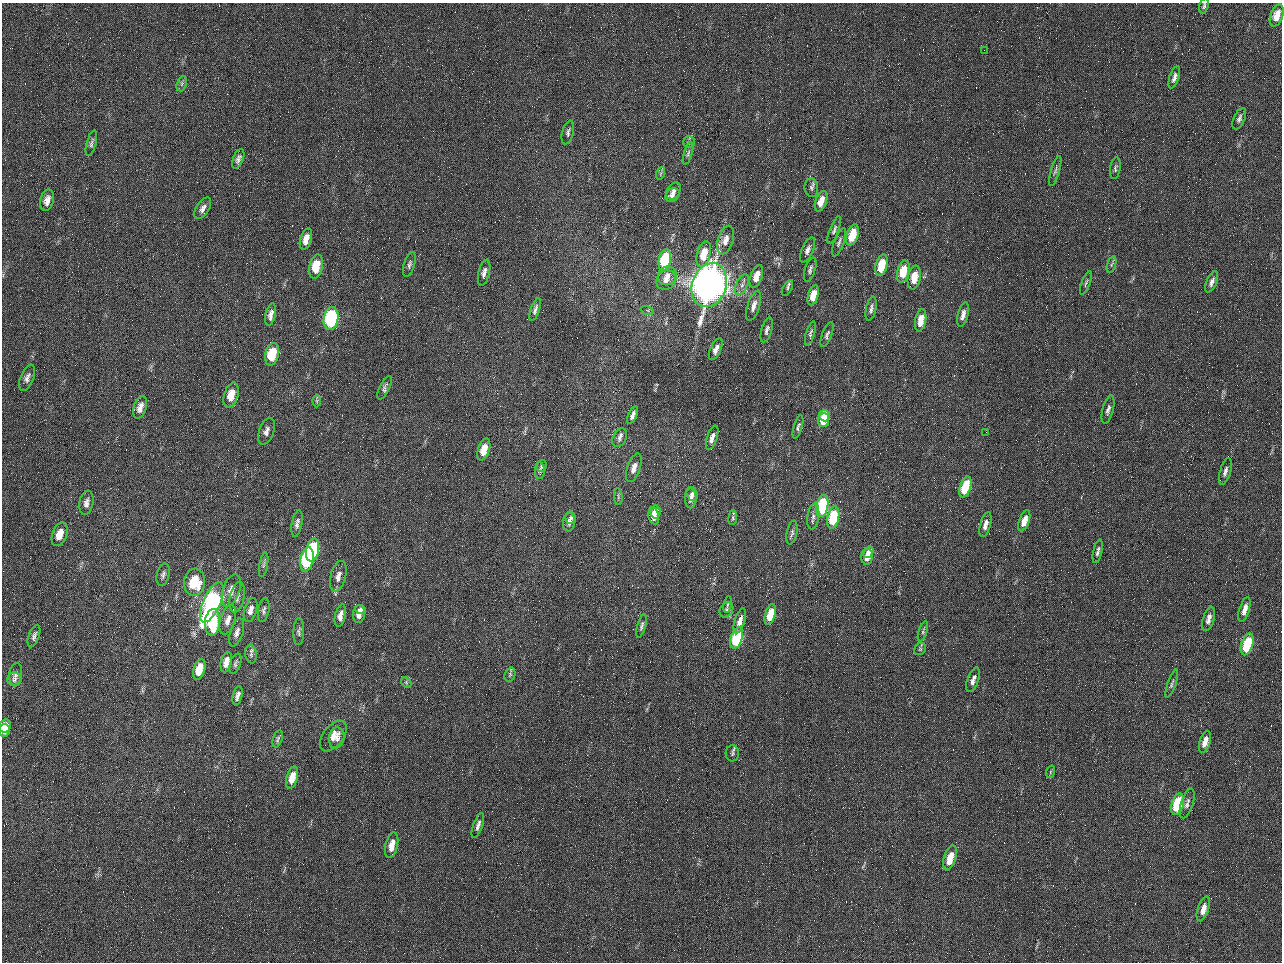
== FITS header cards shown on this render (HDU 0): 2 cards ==
NAXIS1  =                 1280 / length of data axis 1
NAXIS2  =                  960 / length of data axis 2

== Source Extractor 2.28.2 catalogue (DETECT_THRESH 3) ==
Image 1280 x 960 px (HDU 0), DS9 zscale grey, 1 PNG px = 1 image px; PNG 1284 x 964 px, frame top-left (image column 1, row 960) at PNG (2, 3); each listed source drawn as its Kron ellipse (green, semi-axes under 4 px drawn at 4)
Background 2570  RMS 190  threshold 555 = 3 sigma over >= 5 px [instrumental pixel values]
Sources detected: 154; all 154 listed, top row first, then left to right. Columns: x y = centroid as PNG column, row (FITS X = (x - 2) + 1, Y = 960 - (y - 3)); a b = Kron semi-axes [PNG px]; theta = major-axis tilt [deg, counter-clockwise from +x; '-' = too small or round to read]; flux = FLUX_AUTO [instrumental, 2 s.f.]
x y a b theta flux
1204 6 8 4 74 2.2e+04
1277 15 11 6 71 1.4e+05
984 50 2 2 - 6.2e+04
1174 77 11 4 71 5.2e+04
182 84 8 5 71 2.7e+04
1239 119 11 5 66 4.0e+04
568 132 12 5 76 3.7e+04
689 142 6 6 - 2.6e+04
91 143 13 4 75 3.5e+04
688 154 12 4 74 2.7e+04
238 159 10 5 68 4.3e+04
1115 168 11 5 82 3.0e+04
1055 171 15 4 74 3.6e+04
661 173 6 4 71 2.0e+04
811 188 9 6 -83 3.9e+04
674 191 9 6 54 4.9e+04
672 195 8 6 40 3.8e+04
47 200 11 6 75 8.7e+04
821 201 11 5 70 1.6e+05
203 208 12 6 57 6.1e+04
834 230 14 4 69 3.5e+04
852 235 11 5 73 3.4e+05
306 239 11 5 73 1.1e+05
726 240 15 7 72 1.1e+05
839 242 15 5 70 3.8e+04
808 250 13 5 66 6.2e+04
704 254 13 6 75 2.9e+05
665 260 11 6 76 9.5e+05
409 264 13 5 74 4.0e+04
881 265 11 6 75 3.1e+05
1111 265 8 3 71 2.2e+04
316 266 12 7 78 3.3e+05
810 269 12 5 73 3.9e+04
903 271 11 6 76 3.1e+05
484 273 13 5 76 6.5e+04
667 276 10 9 - 9.0e+04
756 276 12 5 69 1.5e+05
914 277 12 6 79 2.4e+05
666 280 10 9 - 9.4e+04
1212 282 11 5 66 5.4e+04
1086 283 12 3 69 2.2e+04
709 285 22 17 71 1.2e+07
742 285 11 5 66 5.4e+04
788 288 8 4 64 2.5e+04
813 295 10 5 74 2.0e+05
754 306 16 6 72 8.6e+04
535 309 12 4 71 4.2e+04
871 309 12 5 78 4.3e+04
647 310 7 4 -18 1.7e+04
963 314 12 5 76 7.4e+04
271 315 11 5 78 6.8e+04
331 319 11 7 80 1.9e+06
921 320 11 5 80 1.7e+05
767 330 13 5 74 4.1e+04
810 333 12 4 73 3.3e+04
827 334 13 5 68 3.8e+04
716 349 12 5 65 7.1e+04
272 354 11 7 76 4.7e+05
27 378 14 6 67 6.1e+04
384 388 13 5 63 3.6e+04
231 395 13 7 74 2.1e+05
317 401 6 4 -90 2.0e+04
140 407 11 6 72 8.5e+04
1108 409 14 5 75 5.1e+04
633 415 9 4 67 5.0e+04
824 415 6 5 - 2.5e+05
823 420 7 5 85 3.2e+05
798 427 12 4 74 3.1e+04
266 431 14 7 71 6.6e+04
986 432 2 2 - 6.6e+03
620 438 10 6 62 4.8e+04
712 438 12 5 72 7.8e+04
484 450 11 5 71 2.0e+05
542 466 6 5 - 1.6e+04
634 468 15 6 72 8.9e+04
540 471 8 5 87 2.7e+04
1225 471 14 5 74 5.4e+04
965 487 11 5 72 6.4e+05
692 494 7 5 -68 3.9e+04
618 497 8 3 -85 1.8e+04
691 498 10 6 89 6.1e+04
86 503 12 7 80 6.5e+04
822 506 11 6 79 1.4e+06
655 512 6 5 - 9.5e+04
654 516 8 5 -77 1.2e+05
813 516 13 6 82 5.1e+04
571 518 6 5 - 3.2e+04
733 518 7 3 83 2.0e+04
833 518 11 6 78 7.4e+05
1024 521 11 5 71 1.3e+05
569 522 9 6 85 5.2e+04
297 523 13 5 79 5.1e+04
985 525 13 5 75 7.6e+04
792 533 12 5 79 3.6e+04
60 534 12 7 70 1.6e+05
313 550 12 6 79 1.4e+06
1098 551 12 4 78 3.7e+04
868 552 6 4 57 6.2e+04
867 557 8 5 86 1.1e+05
307 559 12 6 79 1.4e+06
264 565 12 4 79 2.9e+04
163 575 11 6 77 4.0e+04
338 576 16 7 75 8.4e+04
194 582 13 10 82 4.5e+05
231 590 17 8 72 1.1e+05
237 597 15 7 78 6.4e+04
212 602 21 8 66 3.2e+06
727 605 8 3 80 1.6e+04
1244 609 13 5 73 9.8e+04
250 610 12 6 73 7.4e+04
264 610 12 5 81 3.7e+04
361 610 5 4 - 3.3e+04
726 610 8 6 55 3.2e+04
359 614 9 6 82 8.6e+04
770 614 10 5 73 3.2e+05
340 616 11 5 77 7.5e+04
1209 619 12 5 75 7.4e+04
228 620 15 7 73 9.1e+04
740 621 13 5 73 9.5e+04
213 622 13 7 87 7.0e+05
642 626 12 4 74 3.3e+04
923 631 10 4 72 2.4e+04
237 632 14 6 73 7.1e+04
299 632 13 5 88 3.8e+04
34 636 12 5 71 4.2e+04
737 638 11 6 73 1.1e+06
1247 644 11 5 71 6.7e+05
920 649 6 5 - 2.0e+04
251 654 9 5 -82 3.5e+04
226 662 10 5 77 9.6e+04
235 664 11 5 71 3.1e+04
199 669 11 5 74 2.5e+05
16 674 11 6 81 4.5e+04
510 675 7 5 70 2.2e+04
14 679 7 7 - 3.7e+04
973 680 13 5 69 6.8e+04
406 682 6 4 -47 1.8e+04
1172 684 15 4 71 3.5e+04
238 696 10 4 77 5.1e+04
5 726 6 5 - 1.1e+05
4 730 6 6 - 9.6e+04
333 736 18 10 53 1.3e+05
337 738 10 7 80 7.1e+04
278 739 9 4 73 2.4e+04
1205 742 11 5 73 1.0e+05
732 753 8 7 - 3.0e+04
1050 772 6 4 72 1.6e+04
292 778 11 5 74 1.8e+05
1187 803 15 6 72 5.4e+04
1178 804 11 6 74 9.9e+05
478 825 13 4 71 5.0e+04
392 845 13 6 76 1.7e+05
950 858 13 6 73 2.2e+05
1203 909 13 5 71 1.2e+05
At the frame edge (FLAGS 8, measured only in part): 1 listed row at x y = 1204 6